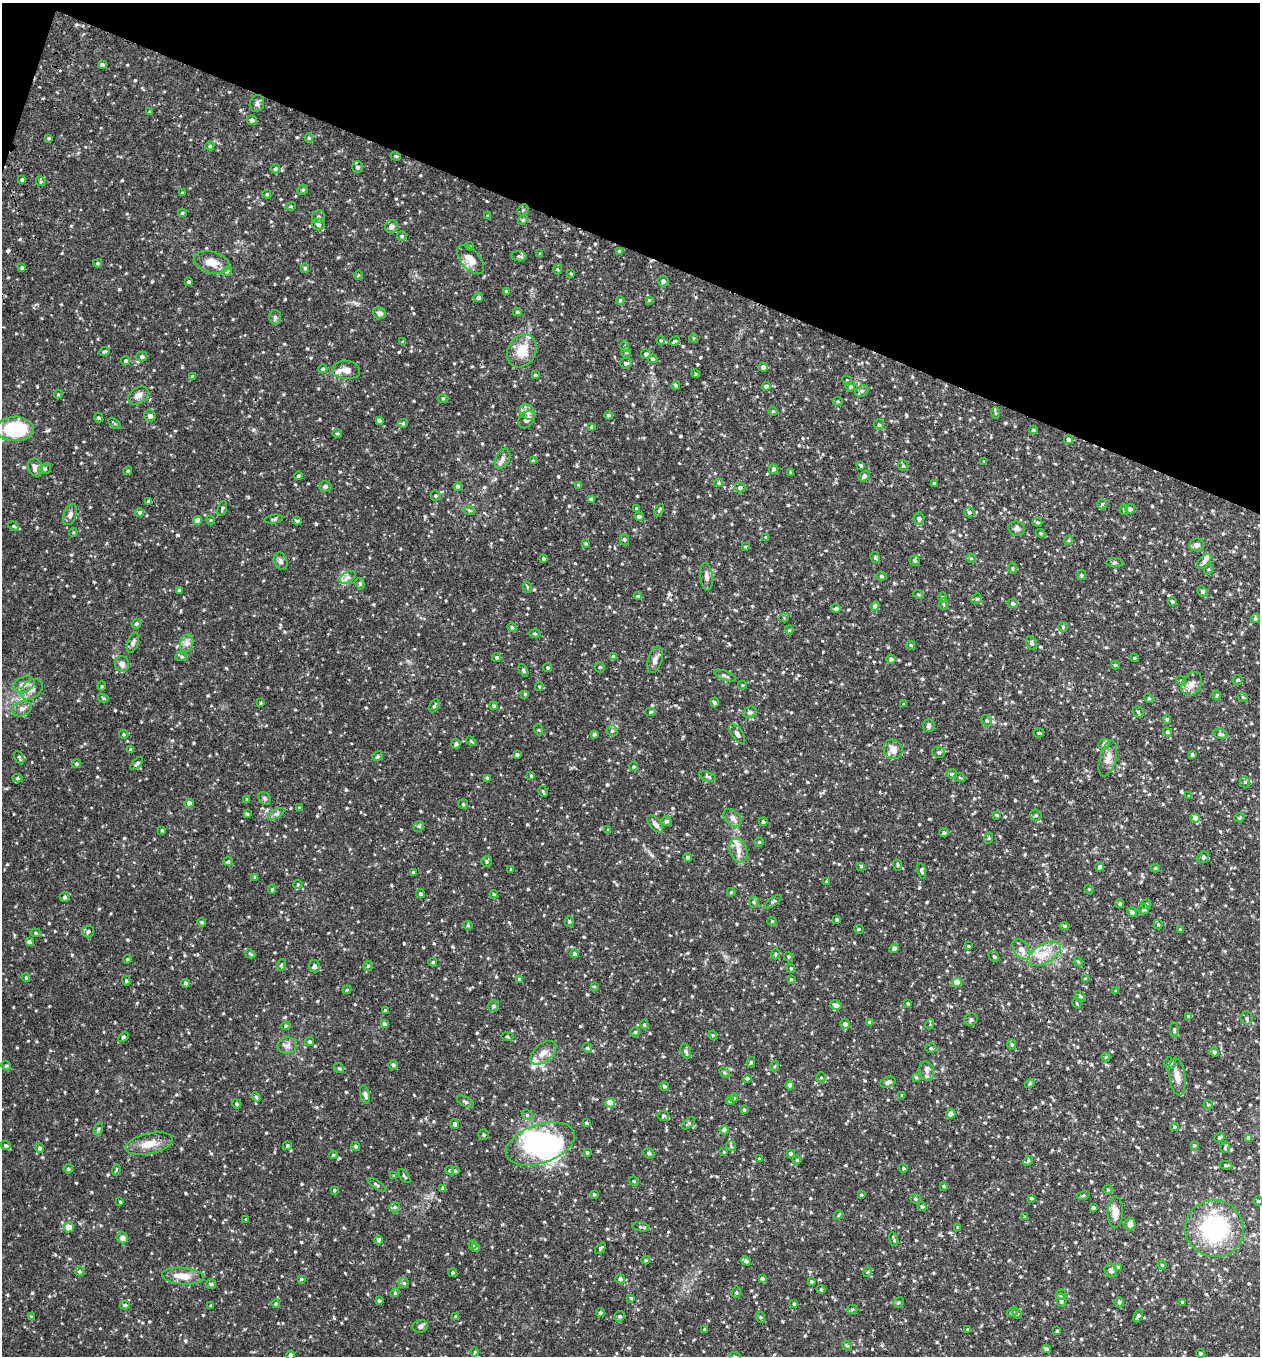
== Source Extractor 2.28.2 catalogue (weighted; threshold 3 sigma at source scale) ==
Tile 2 of 4 x 4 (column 2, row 1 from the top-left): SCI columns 1448-2705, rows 4088-5441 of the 5540 x 5467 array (HDU 1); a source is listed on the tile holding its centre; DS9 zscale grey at full resolution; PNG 1262 x 1358 px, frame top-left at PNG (2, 3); each listed source drawn as its Kron ellipse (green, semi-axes under 4 px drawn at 4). Shown black and unused: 19% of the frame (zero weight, under 2 of 3 exposures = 3% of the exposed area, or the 3 px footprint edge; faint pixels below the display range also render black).
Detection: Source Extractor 2.28.2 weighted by HDU 2 'WHT'; one run over the whole footprint, this tile lists its part. Background 0.0817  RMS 0.0089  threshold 0.04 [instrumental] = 3 sigma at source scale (4.5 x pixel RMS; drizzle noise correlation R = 1.50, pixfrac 1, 0.05/0.05 arcsec/px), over >= 5 px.
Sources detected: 771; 1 inside a brighter object's white glare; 1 cosmic-ray / hot-pixel residue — neither listed nor drawn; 10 inside a brighter listed object's ellipse — not listed separately; of the other 759, all 500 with FLUX_AUTO >= 0.899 (the completeness limit of this list) listed and drawn (259 fainter detections not listed), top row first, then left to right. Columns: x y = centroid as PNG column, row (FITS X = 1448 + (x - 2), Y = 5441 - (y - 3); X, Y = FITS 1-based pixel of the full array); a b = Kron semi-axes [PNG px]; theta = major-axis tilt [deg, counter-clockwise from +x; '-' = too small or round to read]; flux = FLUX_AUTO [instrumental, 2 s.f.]
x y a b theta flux
102 64 4 3 - 1.8
257 103 8 7 - 2.9
149 112 3 2 - 0.9
252 120 5 5 - 2.6
49 138 4 3 - 1.1
309 138 4 4 - 1.2
210 146 4 4 - 1.4
396 156 5 4 - 1
358 167 6 5 - 2.4
275 169 5 4 - 1.6
22 180 4 3 - 1.2
41 181 5 4 - 1.4
303 190 5 4 - 1.1
182 193 3 3 - 0.93
267 194 4 4 - 1.1
291 206 5 4 - 0.96
523 210 6 5 - 1.3
182 213 4 3 - 1
488 216 4 4 - 1.5
318 217 6 6 - 1.9
523 220 5 4 - 1.2
318 224 6 5 - 2.6
391 227 7 6 - 4.2
402 236 5 5 - 1.3
470 246 4 4 - 0.94
620 251 3 3 - 2.3
540 254 3 3 - 1
519 256 7 5 -9 1.9
470 259 17 9 -48 11
212 262 18 11 -14 11
98 263 4 3 - 1.1
22 268 4 3 - 1.1
305 268 5 4 - 1.5
558 269 5 3 - 1
227 271 5 4 - 1.1
571 274 4 3 - 0.92
358 275 5 4 - 0.93
663 281 6 5 - 2.9
189 282 4 3 - 1.6
506 291 3 3 - 0.93
478 297 5 4 - 2.5
620 300 4 3 - 1.1
649 300 3 3 - 0.92
517 312 4 4 - 1.4
379 313 7 5 -24 3.2
275 317 7 6 - 1.9
693 338 5 3 - 0.91
661 340 4 3 - 0.94
675 341 5 3 - 1.3
403 342 3 3 - 1.3
625 346 5 3 - 1.2
105 351 6 4 23 1.2
522 351 17 14 60 16
626 353 5 5 - 1.2
646 354 5 5 - 2.5
142 357 5 5 - 2.2
652 359 5 4 - 1.6
125 361 5 4 - 1.6
626 363 6 5 - 1.9
763 367 4 4 - 3.3
323 369 4 4 - 1.4
346 370 14 9 -5 7.6
695 374 4 3 - 1
535 375 3 3 - 1.3
193 376 4 4 - 1.6
847 380 5 4 - 1
676 385 4 4 - 1
766 386 4 4 - 3.1
850 387 5 5 - 1.5
862 391 7 5 22 1.8
58 394 5 4 - 1.1
138 396 11 8 35 5.5
443 398 5 3 - 0.94
838 401 5 4 - 1
773 411 5 4 - 1
528 412 9 6 -50 3.6
996 413 5 4 - 1.1
608 415 4 4 - 1.8
150 416 6 5 - 2.5
98 418 5 4 - 1.2
527 419 9 7 49 3.6
379 421 4 3 - 1.6
115 423 7 3 -36 1
403 423 4 4 - 0.92
879 425 5 5 - 1.5
592 427 4 4 - 2.6
15 429 18 12 1 52
1033 430 4 3 - 1.4
337 433 5 4 - 1.1
1069 439 4 4 - 2.8
503 458 10 6 63 3.4
533 461 4 3 - 1.6
984 462 4 3 - 0.99
861 466 4 3 - 1.6
903 466 5 4 - 1.2
35 467 9 7 -65 6.1
45 469 6 5 - 1.7
774 469 5 4 - 1.9
128 471 4 3 - 1.1
790 473 4 2 - 0.92
298 476 4 4 - 1.5
864 476 6 4 39 2.2
719 483 4 4 - 1.3
935 483 3 3 - 1.4
579 485 4 3 - 0.98
325 486 6 5 - 2
458 486 4 4 - 2.1
740 488 5 5 - 2.8
435 495 5 5 - 1.1
591 499 4 4 - 1.9
148 501 4 3 - 1.5
1102 504 5 5 - 1.3
222 508 7 4 72 1.5
637 509 4 3 - 2.2
1130 509 5 4 - 3.1
469 510 6 4 -19 1.1
659 510 7 3 65 1.2
1124 510 5 4 - 1.2
140 512 4 4 - 1.8
969 512 5 5 - 2
70 515 11 6 69 3.5
639 516 4 4 - 2
919 518 6 5 - 2.6
274 519 9 3 9 1.4
197 520 4 4 - 7.4
211 520 4 4 - 0.91
297 521 5 3 - 1.4
1038 522 5 3 - 1.1
14 526 5 4 - 1.1
1017 528 8 7 - 3
73 532 4 4 - 0.92
1041 533 5 4 - 1
766 537 4 3 - 1
624 540 6 4 -69 1.2
1068 540 5 4 - 0.93
586 543 4 3 - 1.1
1196 545 7 6 - 2.8
745 546 3 3 - 0.91
543 558 3 3 - 1.6
875 558 6 4 -59 1.4
971 558 5 4 - 0.93
281 561 9 6 -67 2.5
915 561 5 5 - 1.4
1115 562 8 4 1 1.3
1204 562 9 5 46 2.9
1013 568 5 3 - 0.97
1209 569 6 4 70 1
1081 575 5 4 - 1.1
881 576 5 4 - 1.6
348 577 9 5 31 3.1
706 577 14 6 -85 4
360 584 6 4 -79 1.6
527 587 6 3 -72 0.92
179 590 3 3 - 1.4
1202 591 6 4 -44 1.7
918 594 5 3 - 0.91
638 596 4 3 - 1.1
943 597 5 4 - 1.4
977 599 5 5 - 1.4
1172 601 4 4 - 1.4
1013 603 5 4 - 2.2
943 604 5 4 - 0.99
875 606 4 4 - 3.6
836 608 4 3 - 2.6
784 618 5 4 - 0.93
1255 619 4 4 - 1.6
136 624 5 4 - 1.6
512 627 5 4 - 1.2
1063 627 5 5 - 1.2
789 630 4 4 - 1
535 634 5 3 - 0.91
133 643 10 5 72 2.3
187 643 9 6 73 3.7
1032 643 7 5 -67 2.5
911 645 4 3 - 0.91
182 657 6 4 -7 1.3
497 657 4 4 - 1.5
614 657 4 4 - 3.6
1134 658 4 3 - 0.97
891 659 4 4 - 2.6
655 660 14 7 72 4.3
122 664 8 7 - 3.7
1115 665 4 3 - 1.3
600 667 5 5 - 1.3
548 668 4 4 - 1.4
523 670 7 4 -63 1.3
725 676 11 4 -21 2.4
1238 680 5 5 - 1.7
1181 681 5 4 - 1.2
24 684 11 7 20 6.7
1192 684 13 9 60 6
742 685 4 4 - 0.96
102 686 4 4 - 0.94
539 686 4 4 - 0.9
32 689 12 8 41 5.7
525 694 4 3 - 1
1217 695 4 4 - 0.97
1243 697 5 4 - 1
103 698 5 4 - 1.1
1149 698 5 4 - 1.2
261 703 3 3 - 0.95
714 703 5 3 - 1.8
904 704 3 3 - 1
434 706 7 4 63 1.4
494 706 4 3 - 1.6
22 709 10 7 23 4.1
651 712 5 4 - 1.5
750 712 7 5 25 1.9
1138 712 6 5 - 1.5
1167 719 4 4 - 1.5
987 721 6 5 - 1.6
929 726 6 6 - 2
539 730 5 3 - 0.97
612 731 6 5 - 1.7
1167 732 4 3 - 1.1
1039 733 5 4 - 1
124 734 5 4 - 1.1
594 734 4 3 - 1.6
737 734 11 5 -56 3.8
1220 734 7 4 -12 1.8
471 741 5 4 - 1.1
456 744 5 4 - 1.9
1104 744 6 5 - 2.1
131 749 3 3 - 1.3
893 749 10 9 - 6.9
939 752 6 5 - 1.6
517 754 3 3 - 1.7
1192 755 4 3 - 1.4
378 756 5 4 - 1.3
19 757 7 3 -64 1.3
1108 758 18 8 75 6.5
137 763 8 3 45 1.7
76 764 4 4 - 1.5
634 767 4 4 - 1.2
952 774 5 4 - 2.1
531 776 4 3 - 1
707 776 9 4 -18 1.7
17 778 5 4 - 1.5
487 778 4 3 - 1.7
960 778 5 3 - 0.99
1245 782 5 5 - 1.3
543 791 6 3 -62 1.1
1189 796 3 3 - 1.3
265 798 7 5 -45 1.6
247 799 4 3 - 1.1
189 803 4 4 - 4.2
463 804 5 5 - 1.1
299 808 4 3 - 1.4
247 814 4 4 - 1.1
276 814 9 4 30 1.9
997 815 4 3 - 1
1036 815 6 5 - 1.6
1240 817 5 3 - 1
732 818 11 7 -46 4
1195 818 5 4 - 5.6
666 821 5 5 - 2
763 822 4 4 - 1.5
655 824 10 5 -49 4.2
419 826 6 4 46 1.3
162 830 3 3 - 1.1
608 830 4 4 - 1.1
944 832 5 4 - 1.8
989 838 6 3 71 0.95
759 842 4 4 - 1.1
738 850 12 8 -70 6.9
688 857 4 4 - 1.8
1203 857 6 5 - 2.1
228 861 4 4 - 1
487 862 5 5 - 1.5
898 865 6 4 -68 1.3
861 866 4 3 - 1.2
1100 867 4 4 - 2.2
1155 868 4 4 - 1.3
511 869 4 3 - 1.2
922 871 8 4 -79 1.7
413 872 3 3 - 1.1
255 877 4 3 - 1.3
826 882 4 3 - 0.94
298 884 4 4 - 0.9
272 889 4 4 - 1.1
1089 889 5 4 - 0.96
731 892 4 4 - 1.1
420 894 4 4 - 1.6
494 894 4 4 - 0.91
65 897 5 5 - 1.8
754 902 5 5 - 1.4
773 902 10 4 35 1.7
1120 903 4 4 - 1.3
1146 904 5 5 - 1.3
1144 909 5 5 - 1.4
1132 912 5 4 - 2.8
837 920 4 3 - 1.3
569 921 5 4 - 1.2
772 921 4 4 - 0.95
202 922 4 3 - 1.2
1158 924 5 4 - 1.1
468 925 5 4 - 1.2
1065 926 5 4 - 1.7
859 929 5 3 - 0.97
1180 929 3 3 - 0.98
88 931 6 5 - 2.1
36 933 5 4 - 1.2
29 942 4 4 - 3.1
968 946 3 2 - 0.92
894 948 5 4 - 2.4
1021 949 11 7 -55 6.7
250 954 5 4 - 1.1
574 954 4 4 - 2.2
775 954 5 3 - 1
1044 954 18 9 30 12
994 956 6 4 -41 1.2
788 957 4 4 - 1
127 959 4 3 - 0.93
433 962 4 4 - 1.4
1078 962 4 4 - 1.1
281 965 6 4 69 1.3
314 966 6 5 - 2.6
368 966 5 5 - 1.2
791 968 4 4 - 1.1
26 978 4 3 - 1.2
519 979 4 4 - 1.7
791 979 4 4 - 1
1085 979 4 3 - 0.98
126 981 5 4 - 1
957 982 4 4 - 13
185 983 4 4 - 1.6
594 986 4 3 - 0.97
347 990 4 4 - 1
1116 991 3 3 - 0.97
1081 996 6 3 -49 1.1
908 1003 3 3 - 1.3
1077 1003 5 3 - 1
836 1005 6 5 - 3.4
493 1006 5 5 - 1.4
385 1011 3 3 - 1.4
1188 1016 3 3 - 2
1247 1018 6 6 - 2
971 1019 7 6 - 2.4
869 1022 4 4 - 2
384 1024 4 4 - 2.5
845 1024 5 5 - 2.8
930 1024 5 3 - 0.91
644 1025 5 4 - 1
286 1026 5 4 - 1.2
1174 1030 8 4 -85 1.4
635 1032 4 4 - 1.1
713 1035 4 4 - 1
123 1037 6 4 49 1.6
507 1037 6 3 -8 0.96
310 1041 4 4 - 1.3
1012 1045 5 4 - 1.1
287 1046 9 8 - 3.9
587 1048 5 4 - 1.2
931 1048 5 5 - 1.7
686 1051 8 5 -72 2.4
1214 1052 5 4 - 1.9
543 1053 15 9 39 7.1
1106 1057 4 4 - 1.1
751 1062 5 4 - 1.3
1170 1063 6 5 - 2.4
393 1065 5 5 - 1.6
6 1066 5 4 - 1.1
775 1066 5 3 - 0.91
339 1068 5 4 - 1.3
927 1071 9 7 -73 3.2
724 1073 6 4 -45 1.3
1177 1076 19 8 -81 7.3
821 1077 5 4 - 1.1
916 1077 4 4 - 1.2
747 1078 4 4 - 1.7
888 1082 8 5 21 2.2
1030 1083 5 4 - 1.2
790 1085 4 4 - 3.8
664 1086 5 4 - 1.9
365 1094 9 4 -77 2.2
902 1096 3 3 - 1
256 1097 5 4 - 1.2
734 1098 4 4 - 0.98
730 1101 4 4 - 1.2
465 1102 9 5 -31 2.1
610 1103 5 4 - 14
236 1104 5 3 - 1.4
1208 1105 5 4 - 1
744 1110 4 3 - 1.2
951 1114 5 4 - 3.7
527 1115 6 5 - 1.3
663 1116 5 5 - 1.4
586 1123 4 3 - 1.2
689 1123 8 4 43 1.4
455 1124 5 4 - 3
1174 1127 4 3 - 1.1
98 1129 6 4 71 1.3
724 1130 4 4 - 5.4
484 1135 5 5 - 1.4
1219 1137 5 4 - 2
1249 1138 4 4 - 4.5
149 1144 24 10 13 12
540 1144 36 19 19 110
6 1145 5 4 - 1.6
287 1145 4 4 - 1.1
1194 1145 4 3 - 1.2
731 1146 5 5 - 1.2
356 1147 5 4 - 1.4
1225 1147 6 4 72 1.2
40 1148 5 4 - 1.9
587 1152 4 3 - 1.3
724 1152 4 4 - 1
649 1153 6 5 - 1.4
790 1153 3 3 - 1.8
333 1155 4 4 - 0.95
759 1159 3 3 - 1.5
797 1160 4 4 - 1.1
1028 1161 5 4 - 1.1
1226 1165 6 4 -7 1.3
903 1168 4 4 - 1.3
68 1169 5 4 - 1.5
116 1170 5 3 - 0.9
450 1170 4 4 - 1.1
455 1171 4 3 - 1.3
394 1176 4 4 - 1.2
404 1176 8 3 -54 1.2
634 1181 5 4 - 1
377 1185 10 4 -35 1.7
944 1186 4 3 - 1.2
443 1188 4 3 - 2.1
1108 1189 5 4 - 0.94
334 1190 3 3 - 1.2
594 1194 3 3 - 1.1
861 1195 3 3 - 1.1
1083 1195 6 4 19 1.2
1031 1198 3 3 - 1.2
915 1199 5 5 - 1.5
1258 1201 5 4 - 1.1
120 1202 3 3 - 1
395 1207 5 5 - 1.5
922 1207 4 4 - 1.6
1093 1207 4 3 - 2.4
1115 1212 15 8 89 8.7
838 1215 5 4 - 1.1
1025 1217 4 4 - 1.3
246 1219 4 3 - 0.91
1130 1224 6 5 - 3.5
69 1227 5 5 - 9
641 1227 9 4 -11 1.4
958 1227 4 3 - 0.96
1214 1229 29 28 - 94
122 1238 6 5 - 3.7
894 1239 7 3 -73 1.3
379 1240 5 4 - 1.8
473 1245 4 3 - 1.2
475 1248 4 3 - 1.6
600 1248 7 3 51 1.5
646 1260 4 4 - 0.93
746 1261 5 4 - 2.8
1162 1265 4 4 - 1
1118 1267 4 3 - 1.2
1111 1270 7 6 - 3.5
79 1271 5 4 - 1.6
453 1272 4 4 - 1.4
867 1272 5 3 - 0.96
183 1276 21 8 -5 12
762 1278 4 3 - 2.1
301 1279 3 3 - 1
620 1279 5 4 - 2.3
811 1281 4 3 - 1.3
404 1283 5 5 - 1.2
211 1284 5 5 - 1.4
821 1289 4 4 - 1.1
736 1292 6 3 82 1.2
395 1293 4 4 - 0.96
1061 1295 5 5 - 1.8
631 1298 3 3 - 1.3
1061 1300 7 5 -73 1.8
379 1301 4 3 - 1.1
899 1302 5 5 - 1.2
1119 1302 5 4 - 1.6
1182 1302 3 3 - 1.3
276 1304 4 4 - 1.1
794 1304 4 3 - 1.1
125 1305 5 4 - 1.4
210 1306 3 3 - 0.91
852 1309 5 4 - 1.1
1012 1312 6 4 27 1.4
600 1313 4 4 - 1.5
1017 1313 5 4 - 1.1
620 1316 5 5 - 1.6
1138 1316 7 4 63 2.4
31 1317 4 4 - 1.2
456 1317 4 3 - 2.1
760 1317 6 4 -71 1.1
420 1326 8 6 16 2.7
704 1329 3 3 - 1
968 1329 3 3 - 1.1
1057 1331 3 3 - 1.3
847 1346 6 4 -51 1.1
1046 1349 4 4 - 2.2
475 1352 5 3 - 0.91
1200 1353 4 4 - 1.4
290 1355 4 4 - 2.4
735 1356 6 3 -21 1
Isophote crosses this tile's border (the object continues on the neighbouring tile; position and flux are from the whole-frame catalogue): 2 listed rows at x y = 290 1355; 735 1356